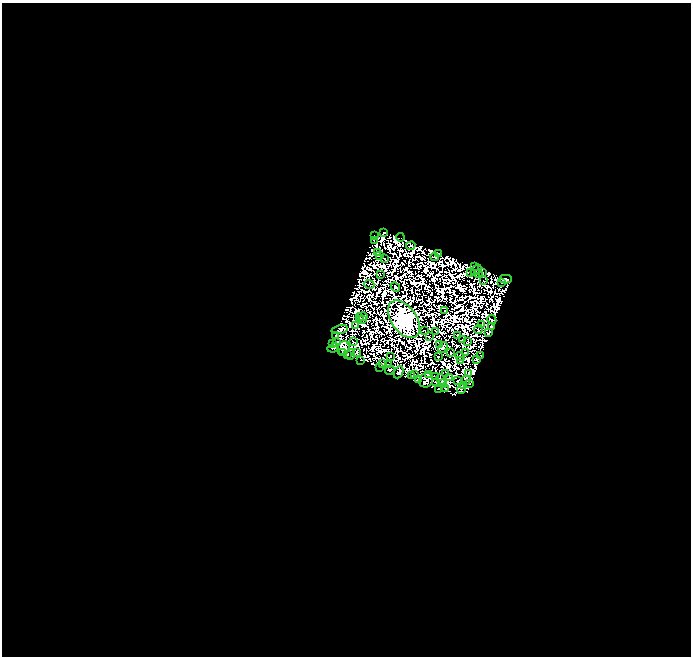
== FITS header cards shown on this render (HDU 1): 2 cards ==
NAXIS1  =                  689
NAXIS2  =                  654

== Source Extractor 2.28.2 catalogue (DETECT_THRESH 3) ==
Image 689 x 654 px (HDU 1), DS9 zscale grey, 1 PNG px = 1 image px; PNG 693 x 658 px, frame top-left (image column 1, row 654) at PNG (2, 3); each listed source drawn as its Kron ellipse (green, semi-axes under 4 px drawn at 4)
Background 0.0389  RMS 1.1e-05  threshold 3.28e-05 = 3 sigma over >= 5 px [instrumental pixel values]
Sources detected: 167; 83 with non-positive FLUX_AUTO (blend fragments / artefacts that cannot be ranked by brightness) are neither listed nor drawn; the other 84 listed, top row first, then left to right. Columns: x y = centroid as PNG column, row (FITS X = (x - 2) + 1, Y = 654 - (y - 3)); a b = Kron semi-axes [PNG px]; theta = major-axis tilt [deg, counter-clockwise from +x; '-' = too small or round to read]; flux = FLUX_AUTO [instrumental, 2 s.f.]
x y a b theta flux
384 232 4 2 - 0.72
374 235 2 2 - 0.58
400 237 4 2 - 0.17
374 240 3 2 - 0.5
411 246 5 2 - 0.42
378 252 2 2 - 0.13
439 253 4 3 - 0.51
379 256 2 2 - 0.7
435 257 4 3 - 1
385 259 3 2 - 0.49
474 266 3 2 - 0.39
476 270 6 2 40 0.34
470 272 2 2 - 0.22
482 272 2 2 - 0.78
478 273 3 2 - 0.39
381 275 3 2 - 0.31
506 279 6 4 2 1.4
484 281 3 2 - 0.29
502 282 3 2 - 0.35
369 284 5 2 - 0.6
395 287 5 3 - 1.5
445 310 2 2 - 0.2
363 316 5 3 - 0.13
359 318 3 2 - 0.16
404 319 21 12 -55 1400
363 320 2 2 - 0.046
492 320 5 3 - 0.47
355 325 3 2 - 0.46
481 325 3 2 - 0.59
492 326 3 2 - 0.35
478 329 5 2 - 0.025
340 330 8 4 14 0.82
425 331 2 2 - 0.25
436 331 3 2 - 0.29
489 333 4 2 - 0.22
335 335 4 2 - 0.6
458 336 3 2 - 0.43
429 337 3 2 - 0.68
463 339 4 2 - 0.047
337 342 4 3 - 0.8
353 342 3 2 - 0.54
468 342 2 2 - 0.52
332 343 3 2 - 0.5
439 344 3 2 - 0.14
443 347 6 4 54 0.34
333 348 6 3 27 0.19
343 348 7 6 - 3.4
357 352 4 2 - 0.69
343 353 4 2 - 0.75
450 353 2 2 - 0.35
465 353 4 2 - 0.58
347 354 4 3 - 0.55
351 354 6 2 74 0.11
481 355 3 2 - 0.49
390 357 3 2 - 0.027
438 357 2 2 - 0.64
460 357 5 2 - 0.44
360 360 2 2 - 0.56
476 360 3 2 - 0.25
461 361 3 2 - 0.19
382 364 3 2 - 1.5
388 364 4 2 - 0.9
379 367 2 2 - 0.027
390 370 5 3 - 2.7
398 372 6 4 65 1.7
446 374 2 2 - 0.37
468 374 3 2 - 0.25
415 375 3 2 - 0.46
428 375 3 2 - 0.75
411 376 2 2 - 0.71
435 377 3 2 - 0.29
449 377 3 2 - 0.51
418 379 3 2 - 0.44
441 379 5 2 - 0.45
426 380 7 6 - 2.7
466 380 5 3 - 0.82
458 381 2 2 - 0.17
436 382 4 2 - 0.23
442 384 4 2 - 0.57
469 384 3 2 - 1
464 386 4 3 - 0.8
438 389 3 2 - 0.28
445 389 3 2 - 0.83
461 389 5 2 - 1.4
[83 non-positive-flux detections neither listed nor drawn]